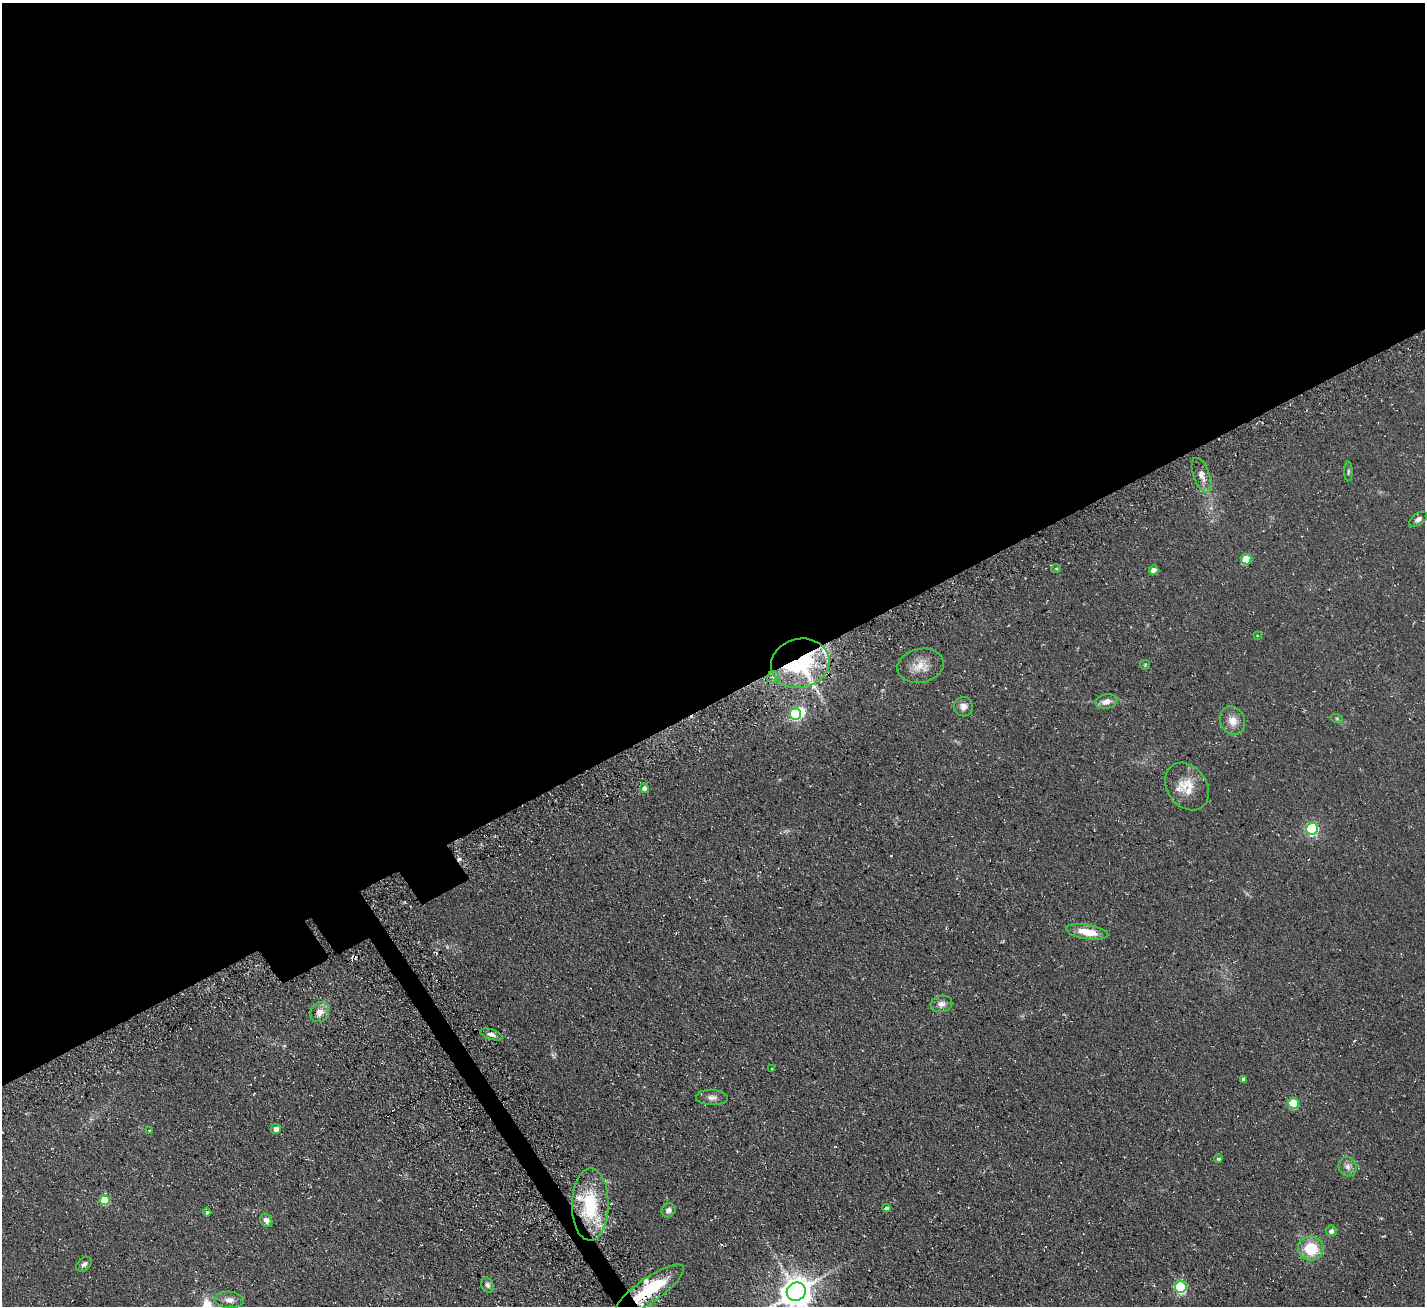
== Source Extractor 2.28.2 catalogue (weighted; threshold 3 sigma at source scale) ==
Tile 2 of 4 x 4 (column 2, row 1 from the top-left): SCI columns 1593-3015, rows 4248-5551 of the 6030 x 6023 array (HDU 1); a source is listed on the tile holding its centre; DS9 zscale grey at full resolution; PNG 1427 x 1308 px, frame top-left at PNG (2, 3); each listed source drawn as its Kron ellipse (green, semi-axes under 4 px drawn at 4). Shown black and unused: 55% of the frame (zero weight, under 3 of 4 exposures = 11% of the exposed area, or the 3 px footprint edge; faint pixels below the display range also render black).
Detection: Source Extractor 2.28.2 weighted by HDU 2 'WHT'; one run over the whole footprint, this tile lists its part. Background 0.0594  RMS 0.009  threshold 0.0403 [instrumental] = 3 sigma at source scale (4.5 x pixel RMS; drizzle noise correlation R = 1.50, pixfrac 1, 0.05/0.05 arcsec/px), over >= 5 px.
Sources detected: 54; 1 inside a brighter object's white glare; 3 cosmic-ray / hot-pixel residue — neither listed nor drawn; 5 inside a brighter listed object's ellipse — not listed separately; the other 45 listed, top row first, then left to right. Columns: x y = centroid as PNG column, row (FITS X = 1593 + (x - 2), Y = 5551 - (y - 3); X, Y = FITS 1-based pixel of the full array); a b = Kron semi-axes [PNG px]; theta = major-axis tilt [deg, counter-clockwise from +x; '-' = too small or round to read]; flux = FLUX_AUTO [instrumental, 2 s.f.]
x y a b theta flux
1348 471 10 3 89 1.4
1202 475 18 8 -69 7.2
1418 519 10 5 36 2.9
1246 559 5 5 - 25
1056 568 5 3 - 0.79
1154 570 5 4 - 9.6
1257 636 4 2 - 0.53
800 663 29 24 14 130
1145 665 5 5 - 1.1
920 666 23 17 12 14
773 677 6 5 - 2.3
1106 702 11 7 12 6
963 707 10 9 - 5.3
795 714 6 5 - 78
1337 719 6 4 -20 1.2
1232 721 15 12 -64 9.5
1187 787 26 19 -55 19
644 788 5 4 - 3.5
1312 829 6 6 - 130
1087 932 21 7 -9 17
941 1004 11 8 10 4.9
320 1012 11 9 53 7.6
491 1034 11 5 -19 3.3
772 1069 3 3 - 0.82
1243 1079 4 3 - 2.1
712 1098 16 7 -2 4.9
1293 1103 5 5 - 38
276 1129 5 5 - 6.7
149 1130 4 2 - 0.52
1218 1159 4 4 - 1.6
1348 1166 10 8 -64 4.5
105 1200 5 5 - 31
590 1204 36 18 89 59
886 1208 4 4 - 3.4
668 1210 7 6 - 4
207 1212 4 4 - 1.8
266 1220 7 5 -59 4.8
1331 1231 5 5 - 3.7
1311 1249 13 12 - 27
84 1264 9 6 42 2.8
487 1285 8 6 -67 2.7
1181 1287 6 6 - 110
650 1290 40 12 35 46
796 1292 10 9 - 1600
229 1300 15 8 -4 6.2
Overlapping masked pixels (flux is a lower limit): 3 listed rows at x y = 800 663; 590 1204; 650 1290
Isophote crosses this tile's border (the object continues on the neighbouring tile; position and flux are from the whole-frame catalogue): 1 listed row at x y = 796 1292